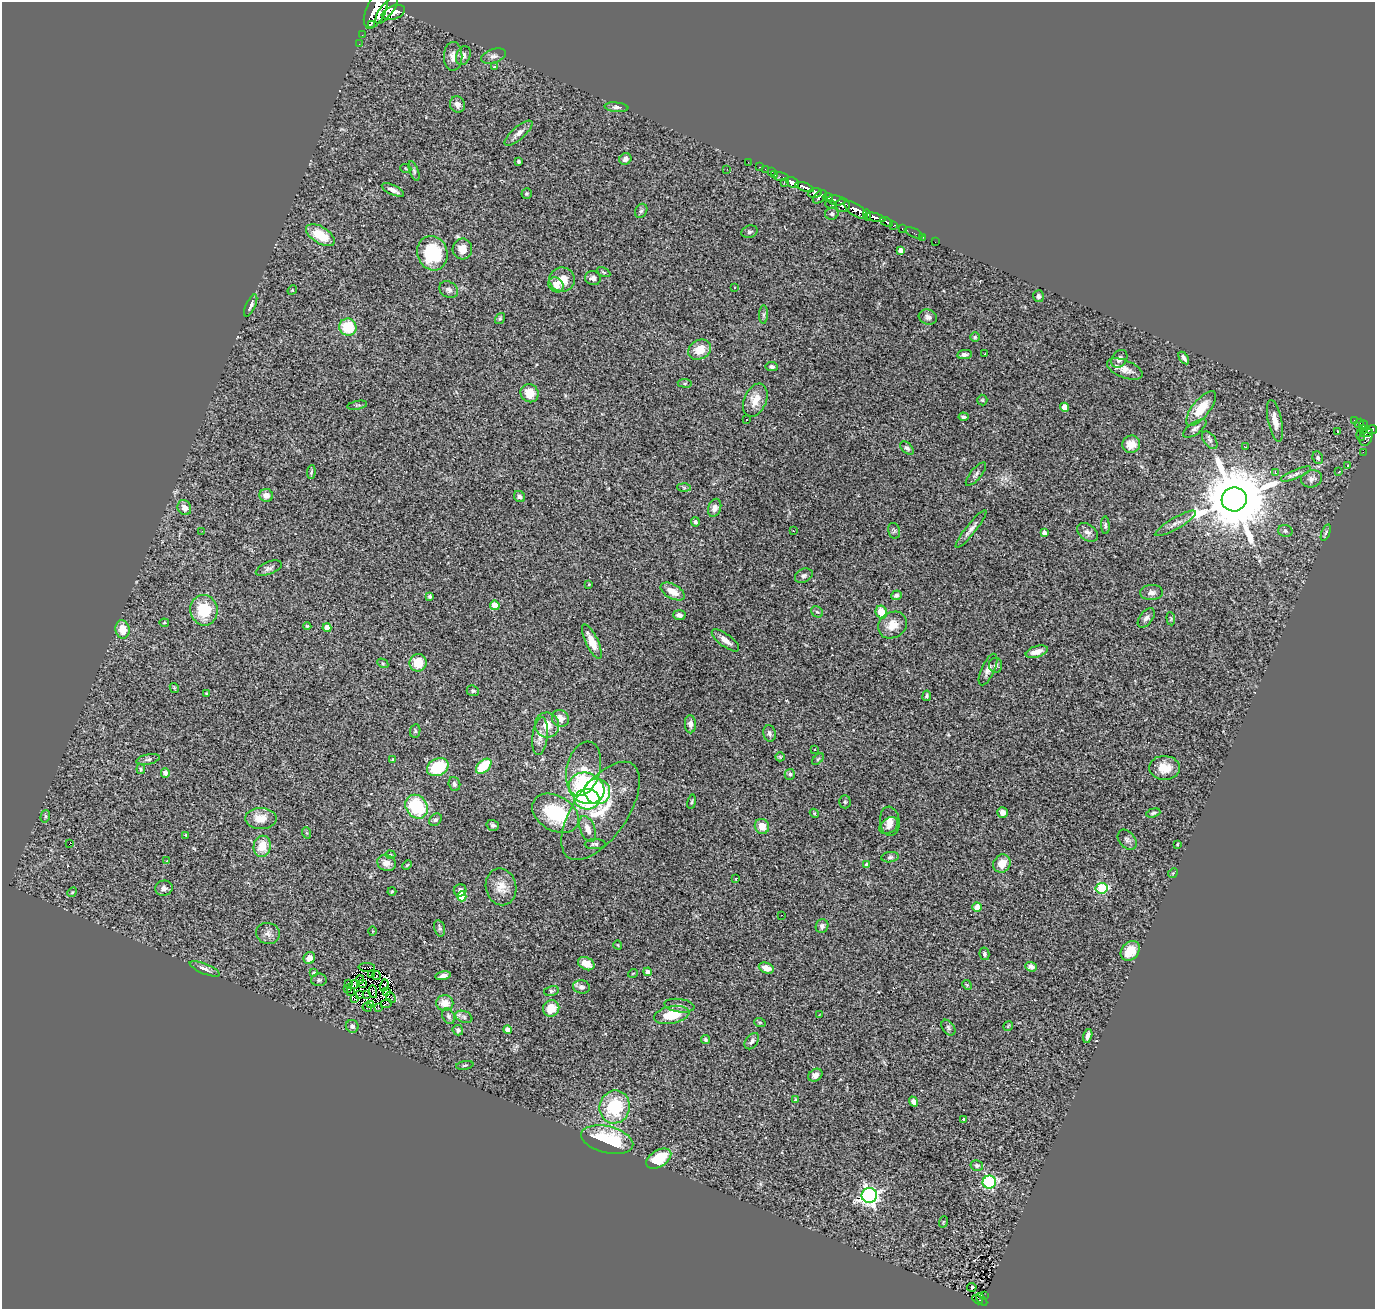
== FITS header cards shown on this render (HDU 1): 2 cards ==
NAXIS1  =                 1373
NAXIS2  =                 1307

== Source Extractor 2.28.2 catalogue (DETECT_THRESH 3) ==
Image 1373 x 1307 px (HDU 1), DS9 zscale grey, 1 PNG px = 1 image px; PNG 1377 x 1311 px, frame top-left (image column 1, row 1307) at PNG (2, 2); each listed source drawn as its Kron ellipse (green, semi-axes under 4 px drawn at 4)
Background 1.18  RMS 0.067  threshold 0.201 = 3 sigma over >= 5 px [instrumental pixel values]
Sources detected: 292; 5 with non-positive FLUX_AUTO (blend fragments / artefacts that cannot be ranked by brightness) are neither listed nor drawn; the other 287 listed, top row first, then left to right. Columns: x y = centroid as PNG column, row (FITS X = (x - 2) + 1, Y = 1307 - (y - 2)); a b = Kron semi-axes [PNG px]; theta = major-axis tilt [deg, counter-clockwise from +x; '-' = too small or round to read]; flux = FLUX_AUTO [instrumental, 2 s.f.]
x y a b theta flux
376 10 19 9 66 4000
386 10 16 6 53 2500
393 13 12 6 19 1600
371 24 2 2 - 5900
362 35 2 2 - 5.6
359 44 2 2 - 6.2
453 56 14 9 89 34
463 56 10 7 68 16
493 56 13 7 17 19
494 67 3 2 - 3.7
457 105 8 7 - 21
616 107 12 4 -5 13
518 133 17 6 41 28
625 159 6 5 - 20
519 162 3 3 - 6.4
748 162 2 2 - 8.9
759 167 3 2 - 27
406 169 5 3 - 4.2
727 169 2 2 - 2.3
765 169 2 2 - 9.3
414 171 10 4 -70 10
772 172 3 2 - 13
775 175 3 3 - 28
781 177 8 3 -8 45
792 182 7 5 -27 1100
784 183 3 2 - 13
805 187 10 4 -20 880
393 190 12 5 -25 23
815 193 7 4 13 260
527 194 5 5 - 6.9
820 197 8 5 44 380
828 197 5 4 - 320
836 200 9 5 -9 400
831 205 6 3 -14 210
842 205 7 6 - 780
856 210 13 6 -34 1700
641 211 7 6 - 11
832 214 6 6 - 11
867 215 6 3 -85 360
875 217 11 4 -14 770
887 222 6 3 -24 170
894 225 4 2 - 140
902 228 3 2 - 30
750 232 8 6 18 9.7
914 233 10 2 -24 24
320 235 16 8 -32 120
923 237 4 3 - 13
935 242 2 2 - 16
462 249 10 10 - 45
901 250 4 4 - 25
432 253 17 15 -73 240
603 272 7 4 -26 6.5
593 278 8 7 - 18
562 280 13 12 - 60
556 285 8 7 - 42
735 288 3 3 - 16
292 290 5 4 - 5.1
449 290 10 8 -29 18
1039 296 6 5 - 16
251 306 12 5 65 18
764 315 9 4 90 11
928 317 9 7 -17 20
500 318 6 4 54 5.8
348 327 9 8 - 150
975 337 5 5 - 7.1
700 350 12 9 31 73
965 354 7 4 8 12
985 354 3 2 - 15
1184 358 7 3 -55 12
1119 359 10 7 57 25
772 367 6 4 -7 12
1125 369 19 8 -22 41
685 383 7 3 -7 6.1
530 393 9 8 - 66
755 400 17 11 67 60
982 400 5 5 - 6.5
357 405 10 3 10 6.9
1065 407 4 4 - 69
1201 408 21 8 51 110
963 417 5 3 - 9.3
746 419 3 3 - 7.4
1275 421 21 7 -78 53
1354 421 3 2 - 10
1359 423 4 3 - 75
1363 425 4 3 - 95
1195 428 14 6 35 17
1363 429 4 3 - 27
1371 430 6 4 9 500
1338 431 4 2 - 10
1367 433 6 3 16 290
1361 435 5 2 - 6.3
1366 437 9 6 71 310
1210 440 10 6 -53 14
1131 444 9 8 - 51
1246 447 3 2 - 4.1
907 448 8 5 -43 13
1363 452 2 2 - 6.3
1318 458 6 5 - 9.6
1348 465 2 2 - 3
311 472 7 4 84 7
1339 472 3 3 - 4.8
1275 473 3 3 - 6.8
976 474 14 5 50 14
1296 474 16 4 23 18
1311 479 10 8 15 25
684 488 6 4 -2 6.5
266 495 7 6 - 30
520 497 6 5 - 17
1234 499 12 12 - 53000
184 508 8 6 -61 26
715 508 9 6 72 27
695 522 5 4 - 12
1175 523 23 5 30 28
1105 525 9 4 -87 8.4
971 529 23 5 51 27
202 531 3 2 - 2.9
793 531 3 2 - 3.8
894 531 8 6 -77 10
1285 531 7 6 - 11
1088 532 12 7 -36 22
1044 533 4 3 - 19
1326 533 9 4 70 8.4
269 568 14 6 22 16
804 576 9 6 25 12
589 584 2 2 - 3.2
673 591 13 7 -29 53
1151 593 11 7 3 19
896 595 5 4 - 12
430 596 4 3 - 6.4
495 605 5 4 - 82
204 610 15 13 -79 180
817 612 6 5 - 8.7
881 612 6 5 - 96
679 615 6 5 - 16
1146 618 11 6 51 17
1171 619 7 4 -84 5.9
164 623 5 3 - 4.8
892 625 15 12 34 60
307 626 4 4 - 5.2
327 628 4 4 - 55
122 629 9 7 -79 64
725 640 16 6 -37 34
592 642 19 6 -64 65
1037 652 11 5 17 38
383 663 6 4 -30 6.5
418 663 9 8 - 89
996 665 7 6 - 12
988 669 17 6 66 26
174 688 5 4 - 4.8
473 691 6 5 - 8.1
206 693 2 2 - 2.6
927 696 5 4 - 8.3
560 718 9 8 - 42
690 724 9 5 -89 19
547 725 12 12 - 64
415 731 7 5 80 7.2
769 733 8 6 -78 13
540 736 19 7 83 34
815 749 3 3 - 36
780 757 5 4 - 4.9
148 759 12 5 12 12
393 759 4 3 - 3.5
818 759 7 4 45 7.1
484 766 9 5 43 170
438 767 11 8 26 210
1164 768 15 12 -3 71
141 769 5 3 - 5.9
584 769 28 16 75 85
165 773 4 4 - 22
790 774 5 5 - 12
454 784 7 5 -74 12
587 788 18 15 -22 550
597 791 13 12 - 290
587 799 12 10 -4 330
692 802 7 3 81 6.3
845 802 6 5 - 8.6
417 807 12 10 -56 260
601 811 57 27 55 240
1003 812 5 5 - 23
555 813 25 17 -31 270
814 813 5 3 - 4.1
1153 813 7 3 17 8.2
45 816 6 4 72 7.3
261 818 16 10 0 65
436 820 7 5 41 9.3
890 821 14 10 -84 42
493 825 6 5 - 11
762 826 8 7 - 49
889 826 10 7 36 25
588 829 13 7 -70 36
307 833 6 4 -71 4.9
186 835 3 2 - 3.8
1127 840 11 8 -50 16
69 844 3 2 - 27
595 844 10 5 1 12
1177 844 4 2 - 3.6
262 846 10 8 80 74
390 855 5 4 - 5.2
890 857 8 5 8 10
167 861 3 3 - 5.1
386 863 10 8 -24 33
1002 864 9 8 - 50
407 865 5 3 - 4.7
867 865 4 4 - 22
1173 873 5 4 - 5
736 879 3 2 - 3.4
501 887 18 15 -78 64
164 888 9 7 11 21
1102 888 6 5 - 340
460 890 6 6 - 18
392 891 4 3 - 4.4
72 892 5 4 - 4.5
462 896 5 4 - 130
977 907 4 4 - 63
781 915 2 2 - 3.6
822 926 7 6 - 15
440 928 8 5 -75 11
373 931 5 3 - 4
268 933 12 10 -13 28
618 945 4 3 - 3.1
1130 951 11 8 50 79
984 954 6 5 - 9.5
309 958 6 5 - 36
586 964 9 6 -27 49
367 967 8 2 -3 0.52
1031 967 6 4 -20 17
766 968 8 5 -21 38
205 969 16 5 -22 20
314 972 3 3 - 6
648 972 4 4 - 25
633 973 5 3 - 3.3
371 975 4 2 - 0.35
376 976 4 2 - 5.5
443 976 8 3 11 18
360 979 4 2 - 6.1
319 980 7 6 - 10
349 984 3 2 - 5.7
354 984 4 3 - 5.4
363 984 4 2 - 3.1
384 985 6 3 73 0.82
967 985 5 4 - 5.3
581 987 8 6 -9 16
348 988 3 2 - 2.1
350 991 3 2 - 1.4
551 991 7 5 12 8.8
373 992 6 2 -80 4.8
386 992 3 2 - 1.1
359 995 4 2 - 0.55
366 995 4 2 - 4.3
391 997 6 2 -51 5.5
354 999 3 2 - 5.2
445 1003 8 8 - 55
386 1004 5 2 - 8.1
371 1005 3 2 - 4.8
679 1006 15 6 -8 19
367 1007 5 2 - 2.8
378 1007 2 2 - 2.8
551 1008 8 8 - 78
672 1015 18 9 10 120
819 1015 3 2 - 3.3
448 1016 8 6 -60 11
464 1017 9 5 -20 13
760 1023 6 3 -19 5.4
352 1026 6 6 - 16
1008 1026 5 3 - 3.9
948 1028 9 6 -53 11
458 1030 5 5 - 12
508 1030 4 4 - 27
1088 1036 7 4 76 17
706 1040 4 3 - 8.1
752 1041 9 6 54 15
465 1065 9 3 9 6.1
815 1075 7 6 - 22
796 1100 3 3 - 7.9
914 1102 5 4 - 21
615 1107 16 15 - 270
964 1119 3 3 - 14
607 1140 26 13 -14 270
659 1159 14 8 32 150
977 1165 6 5 - 11
989 1182 6 6 - 510
869 1195 7 7 - 1600
943 1222 6 3 71 4.2
972 1287 4 3 - 7.2
984 1296 3 2 - 11
978 1300 6 3 -32 45
982 1300 7 3 -52 37
At the frame edge (FLAGS 8, measured only in part): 1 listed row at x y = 376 10
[5 non-positive-flux detections neither listed nor drawn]